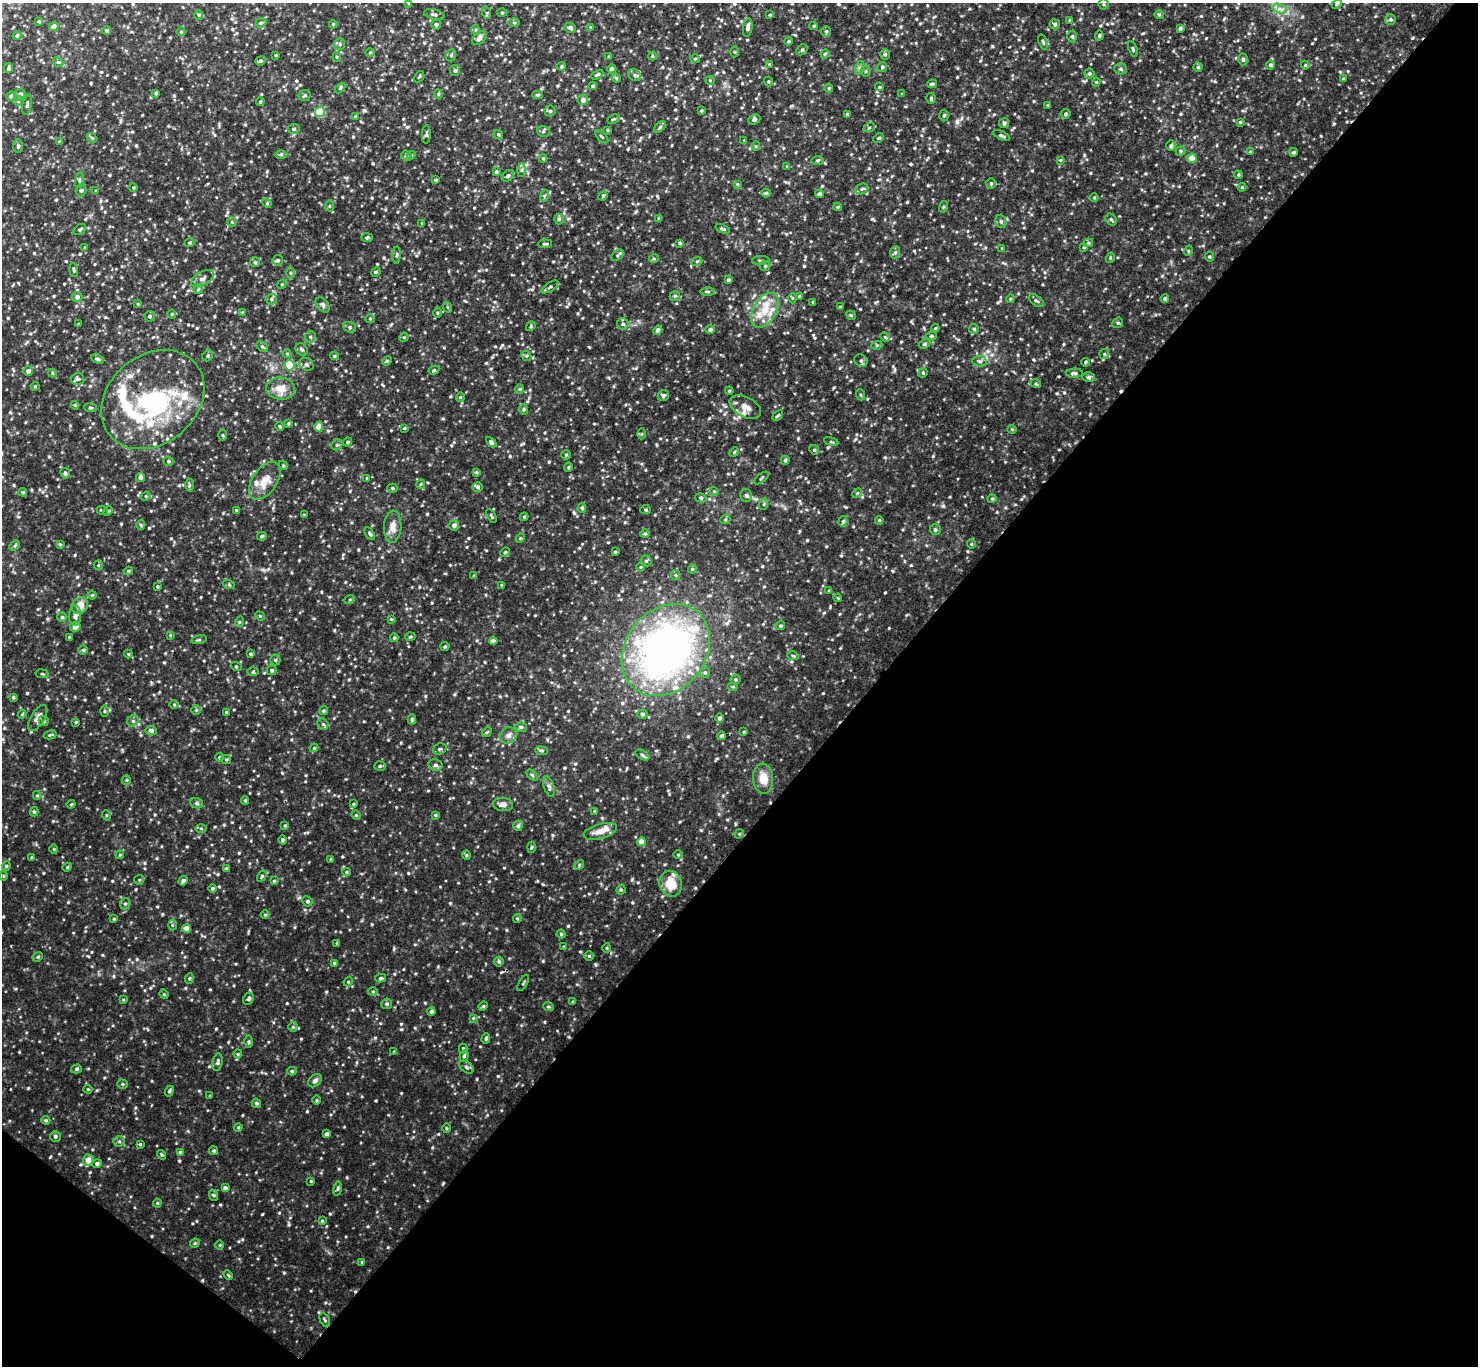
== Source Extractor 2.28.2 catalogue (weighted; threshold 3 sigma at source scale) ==
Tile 15 of 4 x 4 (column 3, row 4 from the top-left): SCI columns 2992-4467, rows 201-1564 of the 5986 x 5997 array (HDU 1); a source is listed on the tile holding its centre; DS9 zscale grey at full resolution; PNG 1480 x 1368 px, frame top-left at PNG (2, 3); each listed source drawn as its Kron ellipse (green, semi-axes under 4 px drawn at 4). Shown black and unused: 43% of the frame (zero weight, under 3 of 4 exposures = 6% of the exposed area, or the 3 px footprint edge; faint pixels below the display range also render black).
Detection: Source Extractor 2.28.2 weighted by HDU 2 'WHT'; one run over the whole footprint, this tile lists its part. Background 0.055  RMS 0.0075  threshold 0.0338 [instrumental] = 3 sigma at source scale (4.5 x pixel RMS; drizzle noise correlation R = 1.50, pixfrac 1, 0.05/0.05 arcsec/px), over >= 5 px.
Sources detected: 729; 1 inside a brighter object's white glare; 2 cosmic-ray / hot-pixel residue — neither listed nor drawn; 28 inside a brighter listed object's ellipse — not listed separately; of the other 698, all 500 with FLUX_AUTO >= 0.723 (the completeness limit of this list) listed and drawn (198 fainter detections not listed), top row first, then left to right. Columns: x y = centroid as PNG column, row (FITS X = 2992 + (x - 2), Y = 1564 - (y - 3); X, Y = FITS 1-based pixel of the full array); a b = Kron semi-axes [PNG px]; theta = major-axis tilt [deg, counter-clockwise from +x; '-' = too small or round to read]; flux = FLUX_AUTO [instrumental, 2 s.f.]
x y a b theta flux
409 3 4 4 - 0.91
1104 4 5 5 - 1.4
1337 4 6 3 44 0.82
1280 9 7 4 -18 2.5
502 12 5 3 - 0.8
487 13 6 4 -72 1.1
434 14 10 5 -15 2.1
199 15 4 4 - 0.86
770 15 4 3 - 0.83
1159 15 4 4 - 0.84
1390 19 5 5 - 1.4
1070 20 4 3 - 0.79
39 21 4 3 - 0.79
261 23 6 4 22 1.1
514 23 5 3 - 0.83
333 24 4 3 - 0.73
1055 24 5 5 - 1.7
436 25 5 5 - 1.5
814 26 4 3 - 0.85
54 27 5 4 - 6.1
591 27 4 4 - 0.75
748 27 9 4 81 2.8
570 28 5 5 - 2.4
1180 28 4 3 - 1.5
476 30 5 3 - 0.85
107 31 4 4 - 1.8
826 31 5 5 - 1.2
181 32 4 4 - 0.83
17 36 4 4 - 1.5
1072 36 6 4 90 1.2
1099 36 5 3 - 0.99
479 38 8 5 40 3.2
788 41 4 3 - 0.88
1043 42 7 3 -70 1.1
340 44 6 5 - 1.5
1133 49 8 3 -71 1
802 50 6 4 44 1.2
734 52 5 3 - 0.79
370 53 5 3 - 0.75
825 54 4 3 - 0.86
885 54 5 4 - 1.1
276 55 3 2 - 0.79
451 55 6 5 - 1.3
652 56 4 4 - 0.87
337 57 5 4 - 0.84
609 57 3 3 - 0.74
695 59 5 3 - 0.8
1243 59 6 4 89 1.4
261 61 5 4 - 1.3
58 62 5 4 - 1.2
769 64 4 4 - 0.81
1271 65 5 4 - 1.7
1305 65 4 4 - 0.77
561 66 4 4 - 1.5
882 67 5 5 - 1.1
1198 67 4 4 - 1
8 68 5 4 - 1.5
859 68 7 4 71 1.5
611 69 4 4 - 3
1120 69 6 5 - 1.3
455 70 6 5 - 1.6
866 71 5 5 - 1.2
1089 74 5 5 - 1.2
597 75 6 3 28 1.2
634 75 7 5 -39 1.7
419 77 6 3 54 0.77
616 78 5 4 - 0.78
1343 79 4 3 - 0.76
710 80 5 4 - 0.78
768 82 5 4 - 1.1
1096 82 4 4 - 0.79
932 84 5 3 - 1.3
593 86 4 4 - 1.6
879 87 4 3 - 0.93
340 88 6 4 46 0.93
829 88 4 4 - 0.82
156 93 4 4 - 1
438 94 5 4 - 0.93
902 94 4 4 - 0.88
20 95 6 5 - 3.3
305 95 6 5 - 1.3
538 95 5 4 - 1.3
11 96 5 5 - 2.9
931 98 5 4 - 1
583 100 5 5 - 4
18 101 5 5 - 1.2
260 101 4 3 - 0.89
27 105 10 4 81 1.8
1048 105 4 3 - 0.81
550 111 5 5 - 1.3
701 111 4 3 - 0.87
320 112 5 5 - 30
847 114 4 3 - 1.1
1066 114 5 4 - 1.2
944 115 6 4 87 1.2
355 116 4 3 - 0.83
613 119 6 4 26 1.1
754 119 6 5 - 1.5
1240 122 3 3 - 0.97
1004 123 5 5 - 1.2
660 127 7 4 45 1.3
869 128 6 3 20 0.87
294 129 6 5 - 1.4
607 130 4 3 - 0.86
543 131 6 5 - 1.3
426 134 9 4 87 1.3
498 135 5 3 - 0.8
1001 136 9 4 -25 1.3
602 137 8 3 -45 0.92
92 138 5 4 - 1.1
879 138 6 3 26 0.82
744 141 4 3 - 0.76
59 142 4 3 - 0.89
18 146 7 5 89 1.3
756 146 4 4 - 0.81
1171 146 5 4 - 1.4
1180 151 5 4 - 1.1
1250 152 4 3 - 0.78
1294 152 4 4 - 1.2
281 154 6 4 1 1.1
411 155 4 4 - 0.88
406 156 5 5 - 1.2
1192 158 5 4 - 13
543 159 4 4 - 0.89
817 160 6 3 1 0.93
1060 160 4 4 - 0.74
787 166 4 4 - 0.73
521 170 7 4 90 1.5
496 172 4 4 - 1.4
1238 175 4 3 - 0.75
508 176 7 5 39 1.6
79 180 8 4 82 1.1
436 180 4 3 - 0.77
737 184 4 4 - 0.73
991 184 5 5 - 1.1
133 187 5 3 - 0.74
1242 187 4 4 - 0.79
862 189 7 5 23 1.5
81 190 6 5 - 1.6
96 191 4 4 - 0.85
766 193 5 4 - 1.2
819 194 4 4 - 1.8
544 196 6 4 72 1
603 196 5 4 - 0.85
1094 198 4 4 - 0.81
267 203 5 4 - 0.92
329 206 5 3 - 0.72
837 207 4 4 - 0.84
943 207 6 3 71 0.75
659 218 4 4 - 1.5
559 219 5 5 - 1.6
1111 219 6 5 - 1.2
1001 221 7 5 -69 1.6
232 222 5 4 - 0.8
422 224 4 3 - 0.75
80 229 7 4 38 1.3
723 229 7 3 -22 1.1
367 237 6 4 2 1
190 243 5 4 - 0.89
680 243 3 2 - 0.95
1088 243 4 4 - 0.97
545 244 7 4 4 1.3
85 247 4 3 - 0.73
1084 247 4 4 - 0.8
1002 248 4 4 - 0.81
1188 251 5 3 - 0.74
895 252 6 5 - 1.4
397 255 8 3 89 1.2
618 255 7 5 39 1.4
1209 257 5 4 - 1
1110 258 5 3 - 0.75
654 259 5 3 - 0.73
278 260 5 5 - 1.2
761 260 9 3 4 1.1
697 261 5 3 - 0.91
255 262 5 5 - 1.4
765 266 5 5 - 1
74 270 7 4 -84 1.1
376 272 5 4 - 0.91
290 273 5 3 - 0.98
203 278 12 6 29 3
728 280 3 3 - 1.6
282 284 5 3 - 0.75
550 287 10 4 34 1.6
198 289 5 4 - 0.93
708 291 7 3 -1 1.1
675 296 5 4 - 1
800 296 4 3 - 0.94
77 297 5 5 - 2.3
792 298 5 3 - 0.77
271 299 5 5 - 1.4
1010 299 4 3 - 0.73
1165 299 4 4 - 1.6
1036 301 9 5 -38 1.7
813 302 3 3 - 0.85
138 304 4 3 - 0.74
323 305 9 5 -52 2
447 307 5 3 - 0.72
840 307 4 3 - 0.74
765 310 19 11 60 14
242 312 4 3 - 0.76
437 313 5 3 - 0.76
172 314 4 4 - 0.72
851 315 5 4 - 0.96
150 316 5 5 - 1.6
370 319 5 4 - 0.83
1118 323 5 5 - 1.2
79 324 3 3 - 0.8
623 324 5 5 - 1.5
531 326 5 4 - 0.92
350 327 6 5 - 1.5
935 328 4 4 - 0.84
974 329 5 5 - 1.1
658 330 4 4 - 2.8
710 330 5 4 - 2.2
931 336 5 4 - 1.2
310 337 5 5 - 1.3
404 337 5 4 - 0.78
885 337 5 3 - 0.86
925 344 6 4 27 1.2
877 345 5 3 - 0.88
262 347 6 4 -39 1.2
302 349 7 5 -45 1.7
287 354 4 4 - 0.74
1104 354 5 4 - 0.92
208 356 6 5 - 1.2
334 356 4 4 - 0.91
526 356 5 5 - 1.2
97 359 7 4 -27 1.2
387 361 5 4 - 0.86
861 361 7 6 - 1.7
980 361 7 5 -6 1.8
1085 362 4 3 - 0.96
306 364 7 6 - 1.9
290 365 5 5 - 35
434 370 5 4 - 1
28 371 5 4 - 2.7
52 373 4 4 - 0.82
923 373 5 4 - 0.95
1074 373 8 4 1 1.7
1088 377 6 5 - 1.6
77 379 7 6 - 1.5
1036 384 5 3 - 0.88
35 386 4 4 - 0.84
281 389 14 11 -5 9.6
520 389 4 4 - 0.89
729 391 4 3 - 0.76
861 395 5 3 - 0.93
663 396 6 5 - 1.6
460 397 4 4 - 0.79
153 400 56 44 40 96
75 405 4 4 - 0.79
745 407 17 9 -27 6
90 408 6 3 -7 0.93
524 409 5 4 - 1.1
778 415 6 3 41 0.98
288 423 4 3 - 0.9
280 426 4 3 - 0.87
319 427 4 4 - 12
404 428 4 4 - 0.76
1012 429 4 4 - 0.73
641 434 5 3 - 0.79
223 435 5 3 - 0.96
347 442 5 3 - 1
491 442 6 4 -44 1.8
831 442 7 3 -13 0.83
337 445 6 5 - 1.2
814 450 5 4 - 1
734 452 5 4 - 0.87
566 455 5 4 - 0.93
785 460 4 4 - 1.2
168 461 5 4 - 1.2
283 465 5 3 - 0.78
568 467 5 4 - 0.96
476 472 4 3 - 0.96
65 473 5 4 - 1.6
140 477 4 4 - 2.6
367 478 4 3 - 0.77
762 478 8 2 40 0.83
265 481 21 12 55 10
421 484 4 4 - 0.86
189 485 6 4 89 1.1
478 487 5 4 - 1.4
392 488 5 4 - 1.2
714 491 5 4 - 0.82
23 492 4 4 - 0.98
857 493 5 4 - 0.86
746 495 6 6 - 1.6
146 496 5 4 - 0.82
701 498 6 4 -14 1.2
992 499 4 4 - 0.84
764 504 6 3 71 0.98
582 508 5 4 - 1.5
102 510 6 3 -19 0.83
236 510 3 3 - 0.73
645 510 5 4 - 1.1
108 511 5 3 - 0.84
304 515 4 3 - 0.73
491 516 7 3 -60 0.95
524 517 4 4 - 0.8
725 520 5 3 - 0.74
879 520 4 3 - 0.79
843 521 5 4 - 1.3
141 525 5 4 - 0.92
454 525 5 5 - 2.5
393 527 16 8 87 6
935 530 5 5 - 1.3
370 534 7 4 -55 1.4
645 534 4 4 - 1
262 536 5 3 - 1
520 538 5 4 - 0.9
60 544 4 3 - 0.76
971 544 4 4 - 0.78
15 546 6 4 44 0.98
505 552 5 4 - 0.94
615 552 3 3 - 0.78
646 561 6 5 - 1.2
98 565 5 4 - 0.82
640 567 5 3 - 0.76
692 569 4 4 - 0.76
128 571 5 3 - 1
675 575 5 4 - 0.92
474 576 3 3 - 0.73
229 585 6 4 -19 1
502 585 4 3 - 0.77
157 587 4 3 - 0.76
829 591 4 3 - 0.91
92 595 4 4 - 1
838 598 4 3 - 0.74
350 599 5 3 - 0.94
80 606 9 7 44 9.1
75 616 10 6 90 2.8
260 616 5 4 - 0.81
62 617 4 4 - 1.1
391 619 4 4 - 0.77
239 622 5 3 - 0.8
780 626 5 4 - 1.2
75 627 5 4 - 4.5
170 635 4 4 - 0.75
69 637 4 3 - 0.73
410 637 5 3 - 0.82
394 638 4 3 - 0.99
199 640 8 3 13 1
493 641 4 4 - 5.5
445 646 4 4 - 0.87
83 650 4 4 - 1
666 650 50 40 50 330
128 654 4 4 - 0.76
251 654 3 3 - 1.1
793 656 6 3 -18 0.9
275 660 5 5 - 1
236 666 5 3 - 0.75
272 670 5 5 - 1.5
253 672 6 4 2 0.86
705 672 6 5 - 1.3
42 674 7 3 -8 0.85
736 680 5 5 - 1.2
733 687 5 3 - 0.8
13 697 4 3 - 0.86
174 705 5 3 - 0.77
196 710 5 4 - 1
105 711 5 3 - 0.79
323 711 4 4 - 1.2
226 712 4 3 - 0.76
22 714 4 4 - 0.84
642 714 5 4 - 1.5
38 718 15 6 58 4.2
720 718 5 4 - 2.2
412 719 5 4 - 1.3
44 721 5 5 - 1.7
133 721 6 5 - 1.4
76 722 4 4 - 0.8
323 724 6 5 - 1.3
521 727 6 5 - 1.5
151 731 5 5 - 2
487 732 5 4 - 0.87
744 732 3 3 - 0.78
50 735 6 3 14 0.92
508 735 9 7 43 3.2
721 736 4 4 - 1.9
314 748 4 3 - 0.74
440 749 7 5 21 1.4
542 751 6 4 -7 1.1
642 755 7 4 -29 1.5
219 757 4 3 - 0.92
226 759 5 4 - 1
435 765 7 5 -13 2.2
380 766 5 4 - 1.2
532 775 6 4 -45 1.1
763 779 15 10 -86 10
126 780 5 4 - 0.89
549 787 10 5 -72 2.2
37 795 4 4 - 0.86
245 800 4 4 - 0.87
197 803 6 5 - 1.2
71 804 4 3 - 0.75
353 804 4 3 - 0.79
503 804 10 6 -6 3
595 811 4 3 - 0.79
34 812 5 4 - 0.96
106 815 5 3 - 0.75
356 815 5 4 - 0.94
435 815 4 4 - 0.79
285 826 4 3 - 0.76
518 826 5 4 - 1.4
201 828 6 4 -1 0.89
600 831 17 7 16 6.4
739 834 5 4 - 0.73
282 840 4 4 - 1
641 842 4 4 - 7.1
531 847 5 3 - 0.77
54 849 4 4 - 0.73
120 855 4 4 - 0.78
466 855 4 4 - 0.82
678 855 4 4 - 0.77
32 857 4 3 - 1.3
331 859 3 3 - 0.73
579 865 5 4 - 1.1
6 866 4 4 - 0.9
67 867 5 4 - 0.86
226 869 4 4 - 2.1
347 872 4 4 - 0.8
3 876 5 3 - 0.79
262 876 6 4 60 0.97
139 880 5 4 - 0.91
183 881 5 4 - 2.2
274 881 4 4 - 1
671 884 13 11 -70 14
212 888 4 4 - 1.2
621 890 5 4 - 0.93
307 901 5 5 - 1.3
125 904 6 5 - 1.5
265 915 4 4 - 0.8
517 918 4 4 - 0.92
114 919 4 3 - 0.83
172 925 5 3 - 0.88
186 928 4 4 - 8.4
561 934 4 4 - 0.91
337 943 3 3 - 0.84
564 947 4 3 - 0.82
607 948 5 3 - 0.73
589 956 4 4 - 0.92
38 957 5 4 - 1.1
499 962 5 4 - 1.4
334 963 4 4 - 0.88
189 978 5 4 - 0.96
381 978 5 4 - 1.1
348 982 5 4 - 0.74
523 983 9 2 60 0.75
373 992 5 3 - 0.86
164 994 5 4 - 0.84
248 999 6 5 - 1.2
123 1000 4 3 - 0.74
573 1002 4 3 - 0.75
387 1004 5 5 - 1.4
483 1006 5 4 - 0.93
548 1006 5 3 - 0.78
431 1011 4 4 - 2.1
473 1018 3 3 - 0.8
293 1027 4 4 - 0.94
486 1038 5 4 - 1.1
249 1042 6 3 90 0.95
463 1048 5 4 - 0.97
394 1052 4 3 - 0.77
238 1054 4 4 - 0.76
464 1056 6 4 70 1.2
218 1062 9 5 80 1.7
466 1067 8 5 -37 1.7
76 1069 5 4 - 1.3
292 1071 4 4 - 1
315 1081 8 5 42 2.4
122 1084 5 4 - 1
88 1089 4 4 - 0.73
169 1091 5 3 - 1.2
210 1096 3 3 - 0.78
316 1100 5 3 - 0.74
256 1103 5 4 - 1.2
46 1120 4 3 - 0.92
238 1128 4 3 - 0.9
446 1128 5 3 - 0.8
327 1134 4 3 - 2.3
55 1136 5 5 - 1.8
119 1141 5 5 - 1.5
140 1144 4 3 - 0.77
214 1151 4 4 - 1.2
180 1152 4 4 - 1.2
161 1155 5 3 - 0.9
88 1160 5 5 - 6.5
97 1164 5 4 - 1.7
311 1181 3 3 - 0.73
225 1188 4 4 - 1.9
338 1189 7 3 80 1
213 1195 6 3 -70 1
157 1203 4 4 - 0.85
322 1221 4 4 - 0.85
195 1243 5 4 - 0.85
220 1245 4 4 - 0.8
362 1262 4 4 - 0.96
228 1275 5 3 - 0.82
325 1320 7 4 -61 1.3
Overlapping masked pixels (flux is a lower limit): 1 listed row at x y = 666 650
Isophote crosses this tile's border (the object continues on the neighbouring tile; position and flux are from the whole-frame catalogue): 2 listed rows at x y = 409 3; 1104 4
Unlisted compact peaks at least as high as the median listed source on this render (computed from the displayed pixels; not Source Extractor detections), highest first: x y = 50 1157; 543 961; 28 1088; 1064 392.